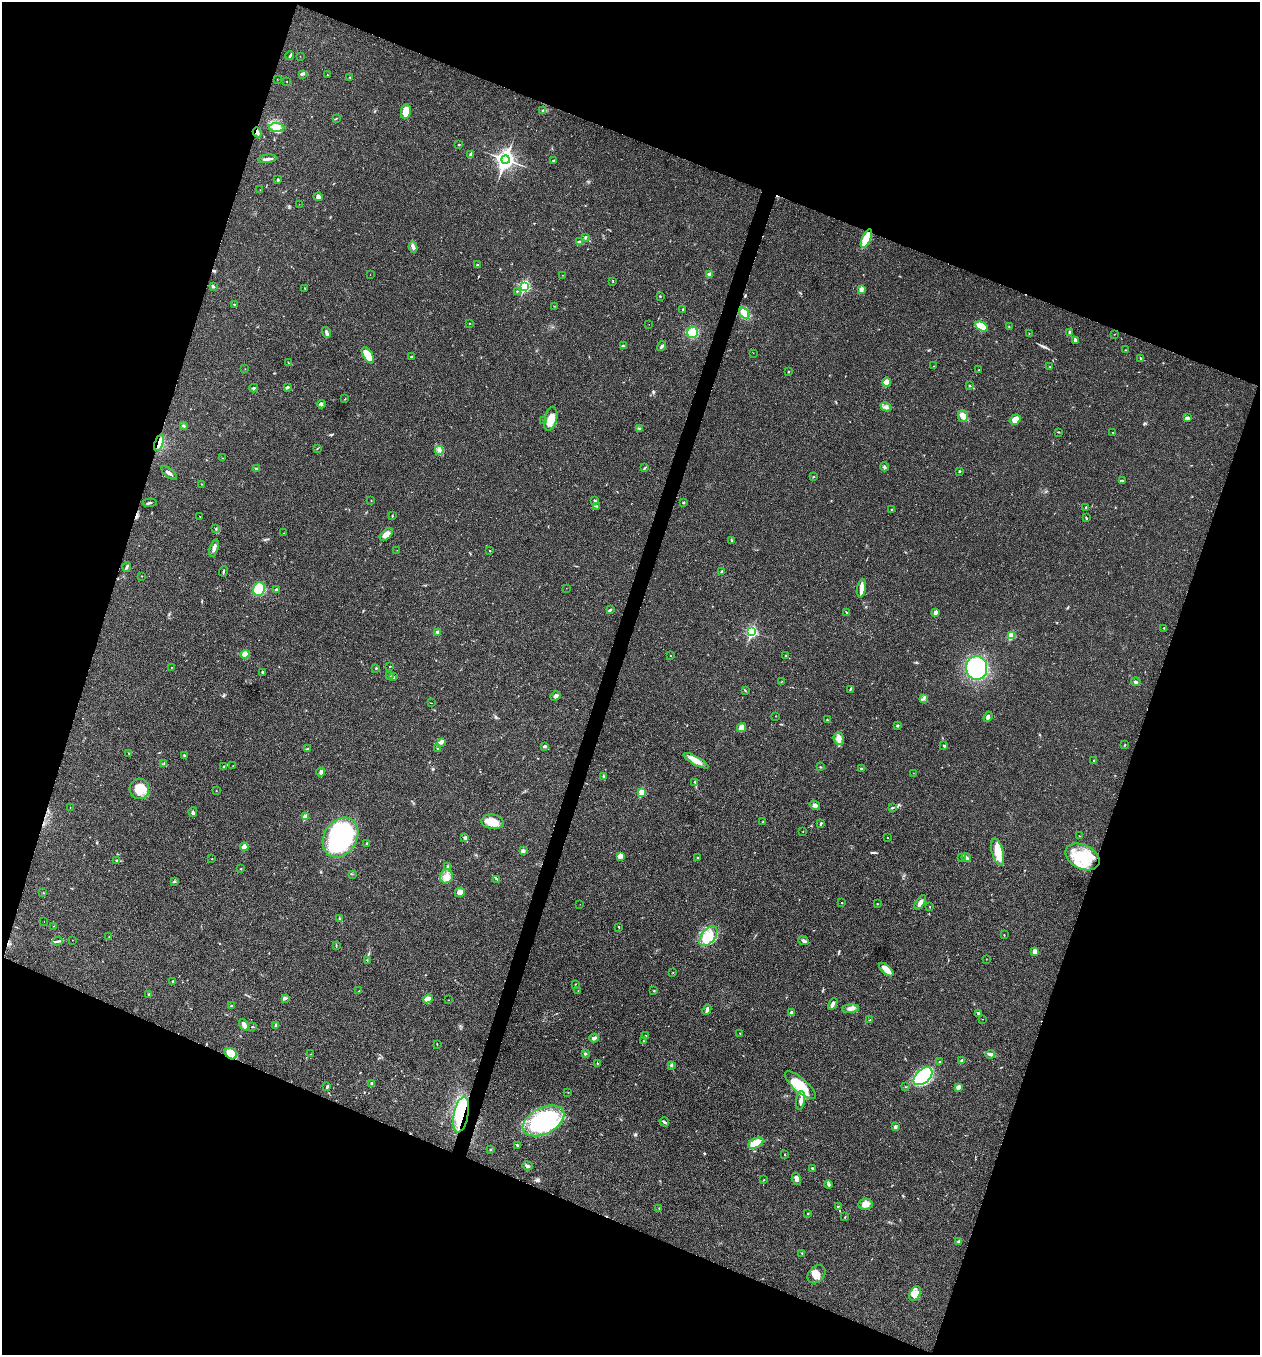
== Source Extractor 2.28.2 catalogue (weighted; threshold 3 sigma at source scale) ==
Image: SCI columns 266-5295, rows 3-5411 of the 5430 x 5416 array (HDU 1 of 3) = the unmasked area's bounding box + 8 px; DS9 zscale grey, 4 x 4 block average (1 PNG px = mean of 4 x 4 image px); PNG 1262 x 1357 px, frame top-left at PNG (2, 2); each listed source drawn as its Kron ellipse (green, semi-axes under 4 px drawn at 4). Shown black and unused: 40% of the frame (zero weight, under 3 of 4 exposures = <1% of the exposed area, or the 3 px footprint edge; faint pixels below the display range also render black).
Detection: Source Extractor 2.28.2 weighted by HDU 2 'WHT'. Background 0.0216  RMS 0.0041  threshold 0.0183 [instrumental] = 3 sigma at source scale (4.5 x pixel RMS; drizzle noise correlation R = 1.50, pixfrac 1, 0.05/0.05 arcsec/px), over >= 5 px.
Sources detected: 307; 2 cosmic-ray / hot-pixel residue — neither listed nor drawn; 3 coinciding with a brighter row at this scale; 18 inside a brighter listed object's ellipse — not listed separately; the other 284 listed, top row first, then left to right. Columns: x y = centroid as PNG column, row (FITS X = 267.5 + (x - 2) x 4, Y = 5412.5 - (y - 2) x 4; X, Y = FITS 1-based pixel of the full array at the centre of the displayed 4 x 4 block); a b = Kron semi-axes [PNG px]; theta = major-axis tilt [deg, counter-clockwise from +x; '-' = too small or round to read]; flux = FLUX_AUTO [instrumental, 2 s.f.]
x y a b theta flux
290 55 4 2 - 2.8
300 56 2 2 - 0.61
303 74 2 2 - 1.5
327 75 2 2 - 0.87
350 77 2 2 - 0.9
277 79 2 2 - 0.48
287 81 2 2 - 1.1
543 111 3 2 - 4.6
406 112 7 5 82 32
336 118 2 2 - 0.85
277 127 7 4 -4 13
257 132 5 3 - 4.9
459 145 2 2 - 1.6
471 154 3 2 - 1.9
267 159 9 2 6 8.4
506 160 4 3 - 1000
553 160 3 2 - 1.8
278 180 2 2 - 3.1
260 190 2 2 - 0.46
318 197 5 4 - 7.2
299 204 2 2 - 0.38
585 237 3 2 - 3.4
866 238 10 4 64 74
579 242 3 2 - 3.2
413 247 5 2 - 4.7
477 265 2 2 - 2.2
709 274 2 2 - 21
370 275 2 2 - 0.91
563 275 2 2 - 0.73
613 281 2 2 - 1.1
213 286 3 2 - 3.8
525 286 3 2 - 290
305 289 2 2 - 0.74
861 289 4 3 - 11
517 291 2 2 - 1.4
660 296 2 2 - 1.7
234 304 2 2 - 1.3
554 306 2 2 - 0.59
683 310 2 2 - 0.88
744 313 6 4 -56 32
469 323 2 2 - 0.78
649 324 2 2 - 0.37
981 326 7 4 -29 64
1009 326 2 2 - 0.82
326 332 6 2 -74 7.6
692 332 6 5 - 41
1069 332 4 2 - 2.6
1029 334 2 2 - 0.9
1114 334 2 2 - 0.79
1075 340 4 2 - 3.6
623 346 2 2 - 1.2
662 346 5 2 - 4
1126 350 2 2 - 1.1
753 353 2 2 - 0.34
368 355 9 4 -57 50
411 357 3 2 - 1.6
1141 359 3 2 - 1.4
288 363 2 2 - 0.91
933 366 2 2 - 0.8
1050 366 2 2 - 0.65
245 369 2 2 - 0.77
979 370 2 2 - 1.4
788 372 2 2 - 1.4
887 382 4 4 - 13
970 386 3 2 - 2.3
287 387 4 2 - 4.1
254 388 4 2 - 3.3
345 399 2 2 - 0.92
321 404 4 2 - 3.5
886 407 5 3 - 7.7
963 416 6 5 - 13
1187 418 4 3 - 5.4
551 419 12 6 76 32
544 420 2 2 - 1.5
1015 420 6 4 34 15
184 426 3 2 - 1.7
639 429 4 2 - 3.5
1058 432 2 2 - 1.6
1113 432 2 2 - 0.8
159 443 9 3 71 13
317 448 2 2 - 0.7
439 450 4 3 - 5.2
222 458 2 2 - 0.76
884 467 4 2 - 3.4
645 468 3 2 - 2.3
256 469 2 2 - 2.5
959 471 2 2 - 2.3
169 473 9 2 -39 6.9
813 477 2 2 - 4.4
1122 481 4 2 - 1.3
202 484 2 2 - 0.89
371 501 2 2 - 0.7
595 501 3 3 - 2.9
150 503 7 2 5 3.1
683 503 3 2 - 2.2
597 506 3 2 - 1.9
1086 507 2 2 - 1.5
892 509 2 2 - 1.1
200 516 2 2 - 0.65
392 516 3 2 - 1.6
1086 518 4 2 - 2.1
216 529 3 2 - 1.3
284 533 2 2 - 0.5
386 534 8 4 45 17
731 540 2 2 - 1.1
214 548 9 3 72 10
397 550 2 2 - 0.47
490 551 2 2 - 1.2
127 567 5 2 - 3.4
223 571 5 2 - 2.5
722 572 4 3 - 4
141 576 2 2 - 0.58
566 588 2 2 - 0.34
862 588 9 4 79 15
259 589 7 6 - 55
276 589 3 2 - 2
610 610 3 2 - 2.9
936 612 2 2 - 27
847 613 3 2 - 2.6
1164 628 2 2 - 1.5
437 632 3 3 - 3.5
752 632 3 2 - 340
1011 635 2 2 - 110
245 654 4 4 - 25
786 655 2 2 - 1.4
671 656 2 2 - 0.66
390 666 2 2 - 1.2
172 667 2 2 - 0.48
376 668 2 2 - 2.1
977 668 12 10 -86 260
262 672 2 2 - 2.2
389 675 2 2 - 2.2
393 677 3 2 - 2.3
781 682 2 2 - 0.73
1136 682 5 3 - 4.4
850 689 3 2 - 2.3
745 691 3 2 - 1.9
556 696 5 3 - 5.2
924 698 3 2 - 2.9
431 703 2 2 - 0.63
776 716 2 2 - 0.58
988 717 5 3 - 5.5
828 720 2 2 - 1.7
897 726 2 2 - 1.3
741 727 5 4 - 16
839 739 6 5 - 12
441 742 4 2 - 4
1125 745 2 2 - 1.3
544 746 3 2 - 4.1
944 746 2 2 - 4.6
308 748 2 2 - 1.3
438 749 2 2 - 1
129 753 2 2 - 1.2
184 756 3 2 - 2.8
696 761 14 4 -29 22
1094 761 3 2 - 1.3
164 764 2 2 - 1.5
233 766 2 2 - 1.1
223 767 3 2 - 2.1
820 767 2 2 - 1.7
861 769 2 2 - 2.9
321 772 4 3 - 5.6
913 773 2 2 - 0.46
604 777 4 2 - 3.8
695 782 2 2 - 1.4
139 789 10 9 - 38
216 791 3 2 - 1.2
642 792 2 2 - 84
815 805 5 3 - 6
70 808 2 2 - 0.46
893 808 2 2 - 1.1
193 812 5 3 - 3.9
305 817 2 2 - 44
493 822 11 7 -8 36
763 822 2 2 - 0.72
821 824 4 2 - 2.8
803 831 2 2 - 0.67
1079 836 2 2 - 0.81
340 837 21 16 58 350
465 838 3 3 - 3.9
887 838 2 2 - 1.4
367 843 3 2 - 1.7
244 847 4 3 - 18
523 851 3 2 - 7.6
998 852 14 5 -76 39
620 856 3 2 - 3.8
966 857 5 3 - 7.2
1082 857 18 12 -26 95
698 858 2 2 - 1.4
962 858 3 2 - 1.6
212 859 2 2 - 0.63
116 860 3 2 - 2.2
447 867 2 2 - 1.3
241 869 2 2 - 1.1
352 874 2 2 - 0.73
446 876 7 6 - 17
497 879 2 2 - 1.1
174 882 3 2 - 1.9
460 892 5 4 - 17
43 893 2 2 - 1
920 902 8 4 56 11
842 903 2 2 - 1.2
580 904 2 2 - 0.41
877 904 2 2 - 1.2
930 907 2 2 - 0.93
339 918 2 2 - 1.2
44 922 2 2 - 0.9
53 926 2 2 - 0.68
619 927 2 2 - 1.7
1004 935 2 2 - 1.2
708 936 11 7 51 35
109 937 2 2 - 0.75
72 940 2 2 - 0.39
57 941 5 2 - 4.3
804 941 5 3 - 5.4
336 946 3 2 - 1.8
1035 952 3 3 - 16
986 959 2 2 - 0.98
367 960 2 2 - 0.87
886 969 9 3 -41 26
673 973 2 2 - 0.57
173 981 2 2 - 2.3
576 984 2 2 - 1.1
359 991 2 2 - 1.8
578 991 2 2 - 0.58
654 991 3 2 - 1.7
149 995 4 2 - 2.4
285 998 3 2 - 2.9
428 999 5 4 - 15
448 1000 2 2 - 0.52
833 1004 6 3 63 5.9
232 1005 3 2 - 2.5
851 1009 8 4 5 10
707 1010 5 2 - 9.4
791 1013 2 2 - 13
978 1013 3 2 - 2.4
982 1019 2 2 - 0.63
870 1020 3 2 - 3.3
244 1025 6 3 -58 14
276 1025 2 2 - 15
253 1027 4 2 - 1.4
740 1033 3 2 - 1.2
645 1036 3 2 - 1.3
594 1038 5 3 - 6.7
643 1041 2 2 - 1.2
437 1044 2 2 - 0.71
585 1053 2 2 - 3.4
231 1054 7 5 -34 65
311 1054 2 2 - 0.61
990 1054 5 2 - 4
940 1061 2 2 - 0.83
962 1061 2 2 - 18
597 1063 2 2 - 1.2
671 1065 4 3 - 3.3
923 1076 11 7 42 93
372 1084 3 2 - 5.5
800 1085 19 7 -41 60
327 1087 4 2 - 3
906 1087 2 2 - 0.94
958 1087 4 3 - 10
568 1092 2 2 - 0.66
801 1101 9 3 81 12
461 1114 18 7 78 110
543 1121 22 13 27 260
664 1122 5 2 - 3.7
895 1127 3 3 - 4.8
756 1143 8 5 26 34
517 1145 3 2 - 1.9
491 1149 2 2 - 2.3
784 1155 2 2 - 1.1
527 1166 5 3 - 5.1
812 1168 3 2 - 2.4
796 1179 6 4 -74 8.1
764 1180 2 2 - 1.1
828 1184 4 3 - 4
866 1204 7 5 11 16
838 1206 2 2 - 2.5
659 1208 2 2 - 0.93
808 1214 2 2 - 1.2
845 1217 3 2 - 1.2
959 1241 3 2 - 5.7
801 1253 2 2 - 0.79
816 1274 10 7 46 21
915 1294 8 5 61 18
Overlapping masked pixels (flux is a lower limit): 5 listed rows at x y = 257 132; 866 238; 159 443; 231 1054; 461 1114
Diffuse or blended objects may show on this block-average render without a row.